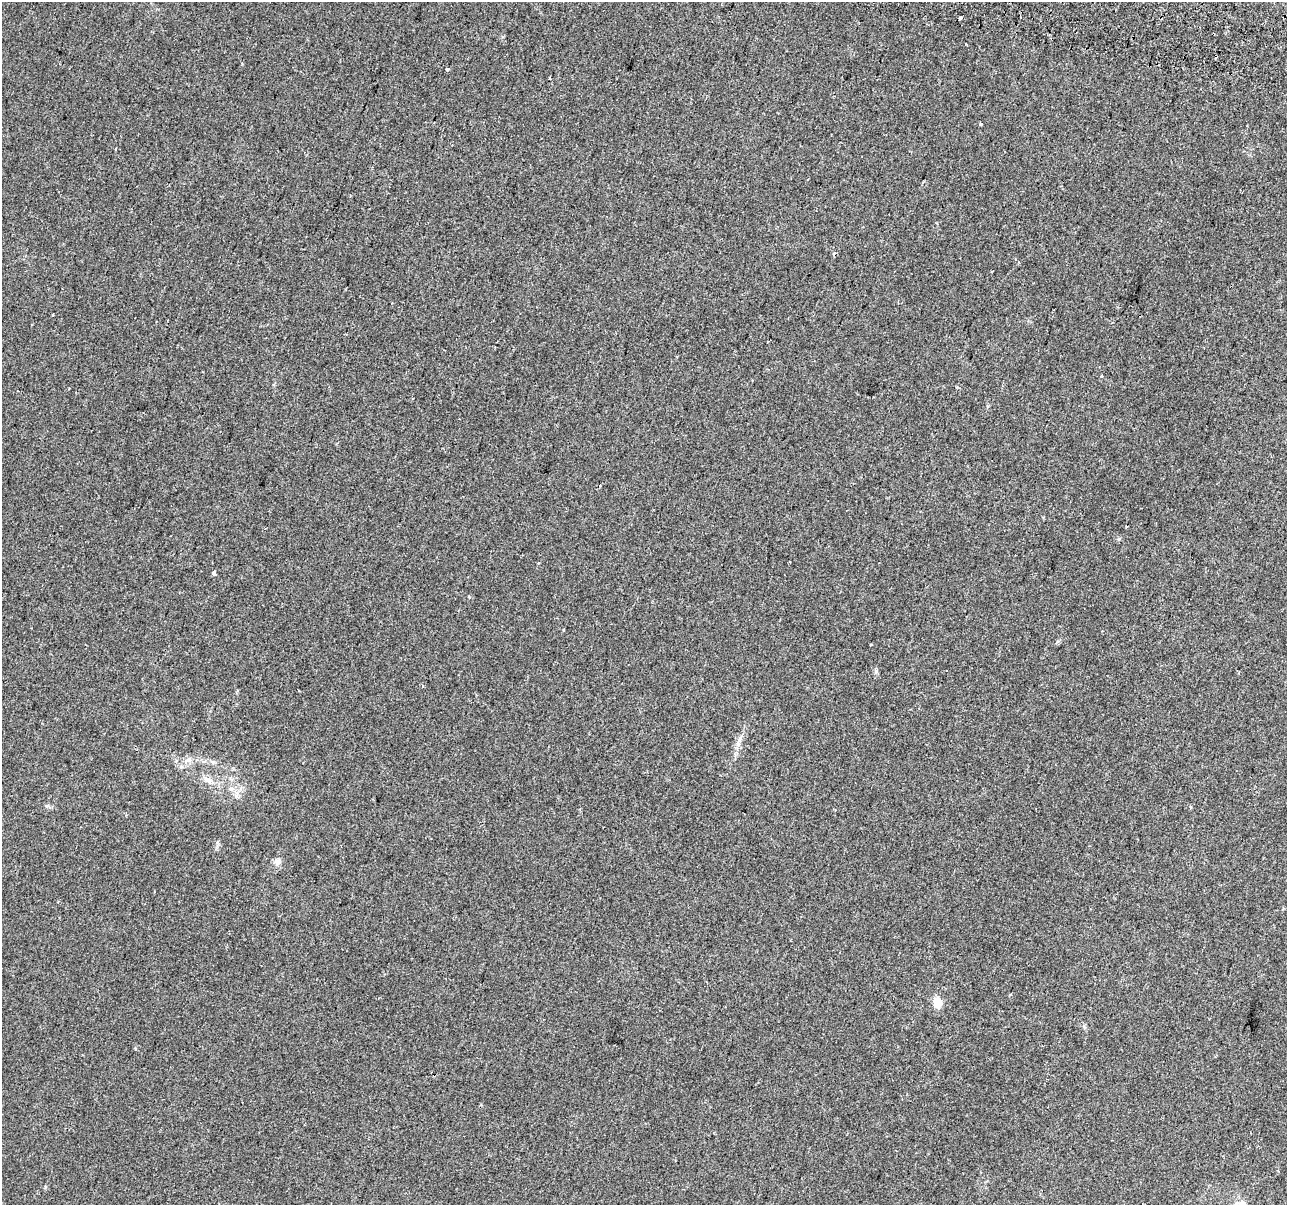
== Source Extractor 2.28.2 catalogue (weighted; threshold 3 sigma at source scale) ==
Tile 10 of 4 x 4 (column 2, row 3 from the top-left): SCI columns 1346-2630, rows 1547-2749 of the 5252 x 5438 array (HDU 1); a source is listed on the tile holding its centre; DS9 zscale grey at full resolution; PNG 1289 x 1207 px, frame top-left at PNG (2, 2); no overlay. Shown black and unused: <1% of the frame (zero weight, under 2 of 3 exposures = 4% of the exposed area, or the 3 px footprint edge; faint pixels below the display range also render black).
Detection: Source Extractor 2.28.2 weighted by HDU 2 'WHT'; one run over the whole footprint, this tile lists its part. Background 0.0402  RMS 0.0053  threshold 0.024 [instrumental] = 3 sigma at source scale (4.5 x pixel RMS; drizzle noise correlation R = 1.50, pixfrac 1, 0.0396/0.0396 arcsec/px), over >= 5 px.
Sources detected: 15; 2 cosmic-ray / hot-pixel residue — not listed; the other 13 listed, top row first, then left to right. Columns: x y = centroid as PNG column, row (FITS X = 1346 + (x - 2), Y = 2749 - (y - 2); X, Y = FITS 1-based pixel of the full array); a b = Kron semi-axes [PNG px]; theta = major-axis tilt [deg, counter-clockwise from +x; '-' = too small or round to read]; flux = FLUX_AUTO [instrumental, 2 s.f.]
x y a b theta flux
960 18 3 3 - 3.3
1216 56 3 2 - 0.9
447 69 4 3 - 1.6
549 78 3 3 - 1.7
981 125 3 3 - 3.6
1102 376 4 3 - 0.77
213 573 3 3 - 3.9
876 671 6 4 47 0.87
208 780 12 7 -29 2.8
231 789 7 4 1 1.1
47 806 6 4 2 0.88
277 862 9 8 - 2.5
937 1002 12 9 -83 5.7
Overlapping masked pixels (flux is a lower limit): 1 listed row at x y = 1216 56
Unlisted compact peaks at least as high as the median listed source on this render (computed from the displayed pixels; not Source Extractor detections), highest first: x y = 1119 539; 469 597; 45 1187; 218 844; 242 64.